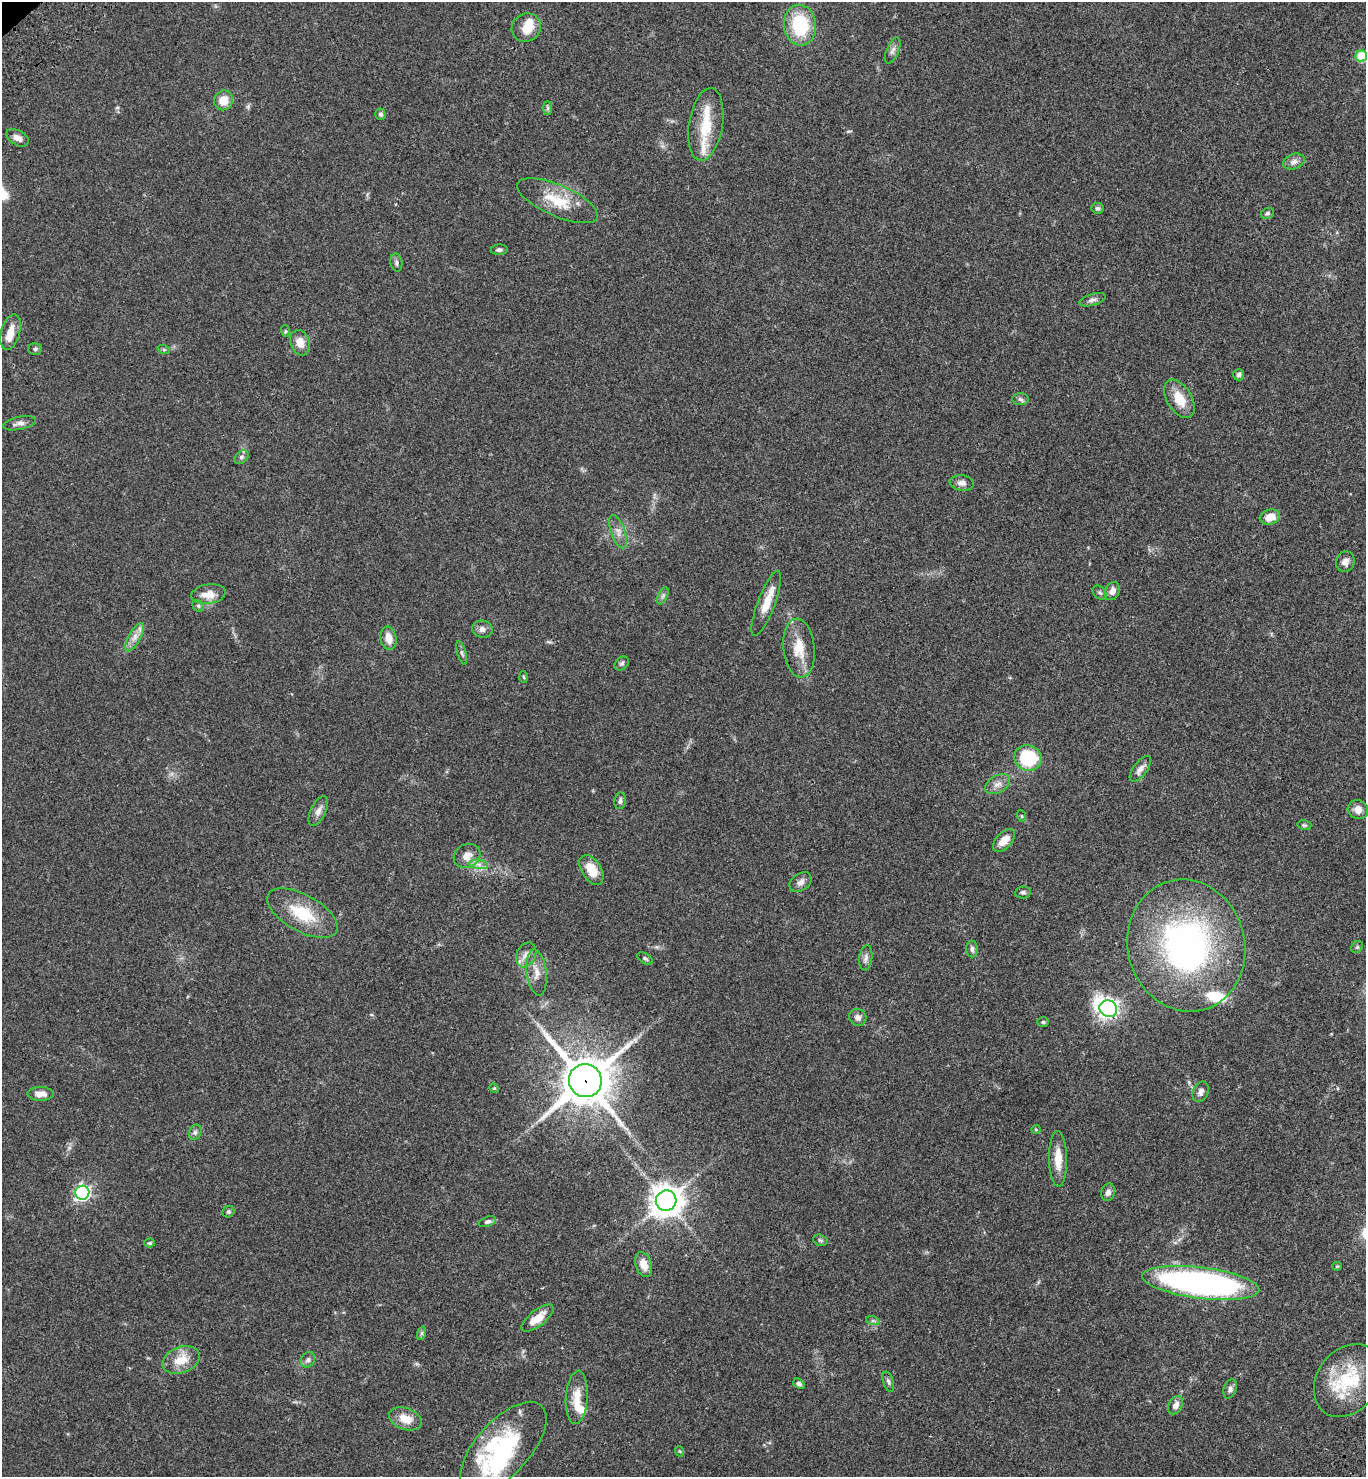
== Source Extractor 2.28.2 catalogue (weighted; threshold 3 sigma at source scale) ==
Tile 6 of 4 x 4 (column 2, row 2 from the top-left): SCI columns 1608-2971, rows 3054-4528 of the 6082 x 6105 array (HDU 1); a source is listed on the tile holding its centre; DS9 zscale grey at full resolution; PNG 1368 x 1479 px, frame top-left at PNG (2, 2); each listed source drawn as its Kron ellipse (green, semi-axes under 4 px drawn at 4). Shown black and unused: <1% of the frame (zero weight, under 3 of 4 exposures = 6% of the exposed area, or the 3 px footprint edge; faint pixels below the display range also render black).
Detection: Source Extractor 2.28.2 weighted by HDU 2 'WHT'; one run over the whole footprint, this tile lists its part. Background 0.0474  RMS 0.0054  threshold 0.0244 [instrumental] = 3 sigma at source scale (4.5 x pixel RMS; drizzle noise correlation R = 1.50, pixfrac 1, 0.05/0.05 arcsec/px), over >= 5 px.
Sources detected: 112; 1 inside a brighter object's white glare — neither listed nor drawn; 12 inside a brighter listed object's ellipse — not listed separately; the other 99 listed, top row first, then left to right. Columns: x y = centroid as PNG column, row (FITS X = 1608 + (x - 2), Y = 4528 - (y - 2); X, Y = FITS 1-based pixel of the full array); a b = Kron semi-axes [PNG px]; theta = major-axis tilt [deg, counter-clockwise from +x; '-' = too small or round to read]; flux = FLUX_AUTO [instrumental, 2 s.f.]
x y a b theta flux
800 25 20 16 -83 30
526 28 15 13 35 8.4
893 51 14 6 67 2
1361 56 6 5 - 22
224 100 10 9 - 6.9
548 108 7 4 -90 0.95
380 114 5 5 - 1.2
706 124 36 17 81 17
18 138 12 7 -30 3.2
1294 162 11 7 19 2.4
557 201 43 15 -23 17
1097 208 6 5 - 1.1
1267 213 7 5 27 0.97
499 250 8 5 3 1.3
396 263 9 6 -80 1.4
1093 300 13 5 17 1.9
285 331 6 4 -72 0.63
11 332 18 9 74 6.6
300 343 13 9 -70 5.4
35 349 7 6 - 1
164 350 6 4 -19 0.67
1239 375 6 5 - 1.4
1021 399 8 6 -3 1.3
1179 399 21 12 -58 11
19 423 16 6 11 2.6
241 457 8 5 42 1.2
962 483 12 7 -8 2.6
1270 517 10 7 17 6.5
618 532 17 7 -70 3.6
1345 562 10 9 - 2.7
1112 591 9 7 62 3.4
1100 593 8 5 -44 1.1
208 594 17 9 7 6.7
663 596 9 4 67 1.3
766 603 35 8 69 9.5
198 606 6 5 - 0.87
482 629 10 8 -10 2.5
135 637 16 6 60 3.8
388 638 11 8 -80 5.3
799 648 29 15 -84 12
462 653 12 4 -74 1.2
622 663 8 6 43 1.1
524 677 6 4 -87 0.63
1028 758 14 12 -19 30
1140 769 15 7 53 3.3
997 784 13 8 29 3.3
620 801 8 5 80 1.4
1358 810 10 9 - 3.8
318 811 16 7 64 3.1
1022 816 6 3 -71 0.59
1304 825 7 5 -14 0.83
1004 841 14 8 46 5.7
467 856 14 11 28 5
479 864 9 4 -9 2
591 870 16 9 -58 9.5
801 882 12 8 36 2.5
1023 892 8 6 8 1.2
302 913 39 18 -29 20
1186 945 66 58 -75 150
1357 947 6 5 - 0.88
972 949 8 6 -88 1.5
526 955 13 9 64 3.7
645 958 8 5 -32 1.1
866 958 13 6 83 2.2
537 972 23 10 -83 6.1
1108 1009 9 8 - 270
858 1017 9 8 - 2.6
1043 1022 6 5 - 0.81
585 1081 17 16 - 2200
494 1088 5 4 - 0.51
1201 1092 10 7 67 2.3
40 1094 13 7 0 4.1
1036 1129 4 4 - 0.5
195 1132 8 6 68 1.4
1058 1159 28 9 -89 8.4
1108 1192 9 6 74 2.3
82 1193 7 7 - 130
666 1201 10 10 - 770
228 1212 6 5 - 0.97
487 1222 9 5 18 1.3
820 1240 7 5 -16 0.98
150 1243 5 4 - 0.6
644 1265 13 8 -72 5.9
1337 1266 5 4 - 0.54
1201 1283 59 15 -7 180
537 1318 19 8 38 8.1
873 1321 7 4 -18 1
422 1333 7 4 71 0.82
181 1360 19 13 22 9.7
308 1360 8 6 56 1.7
1347 1380 39 30 55 32
888 1381 10 5 -72 1.4
799 1384 6 4 -38 1.1
1230 1389 10 6 70 1.8
577 1397 27 11 86 8.6
1176 1405 10 6 61 3.5
405 1419 17 10 -21 7.4
503 1448 57 27 48 50
679 1451 5 3 - 0.48
Overlapping masked pixels (flux is a lower limit): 1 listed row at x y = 585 1081
Isophote crosses this tile's border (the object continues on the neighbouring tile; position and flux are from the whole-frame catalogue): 1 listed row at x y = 1361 56